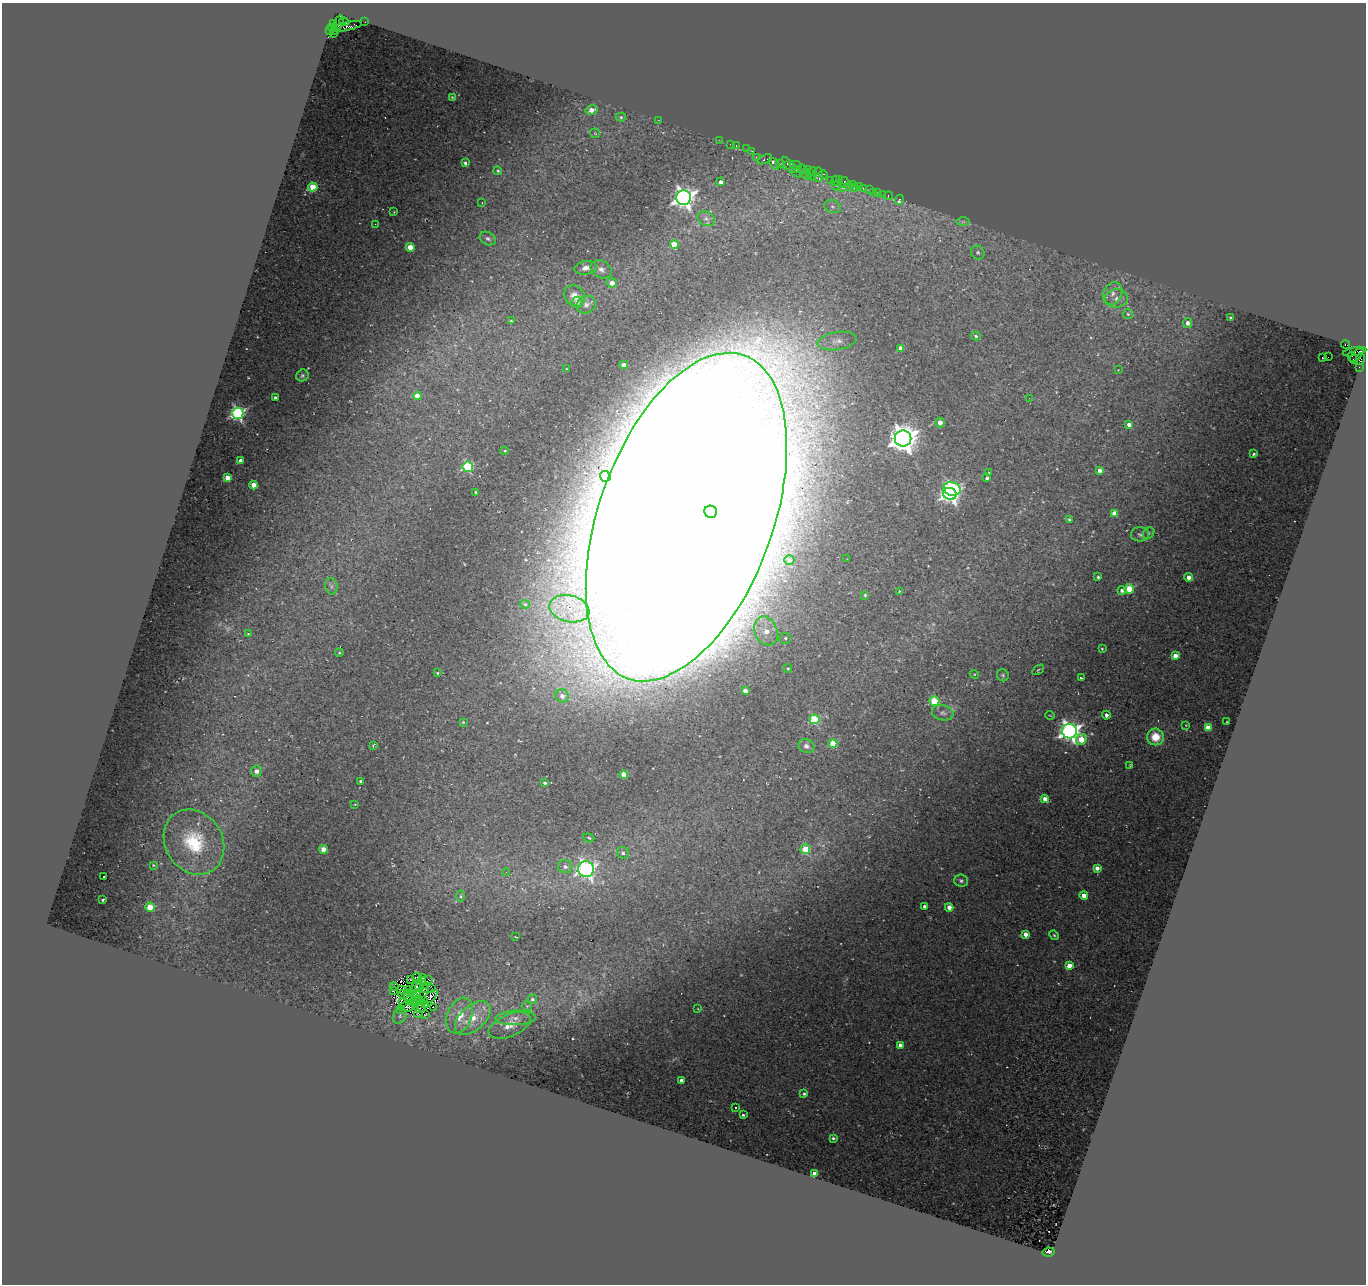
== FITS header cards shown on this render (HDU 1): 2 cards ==
NAXIS1  =                 1364
NAXIS2  =                 1282

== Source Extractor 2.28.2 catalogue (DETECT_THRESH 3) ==
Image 1364 x 1282 px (HDU 1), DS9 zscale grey, 1 PNG px = 1 image px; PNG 1368 x 1286 px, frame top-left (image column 1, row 1282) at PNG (2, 3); each listed source drawn as its Kron ellipse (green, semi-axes under 4 px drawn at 4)
Background 0.087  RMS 0.027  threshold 0.081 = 3 sigma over >= 5 px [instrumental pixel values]
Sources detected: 242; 6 with non-positive FLUX_AUTO (blend fragments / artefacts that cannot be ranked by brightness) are neither listed nor drawn; the other 236 listed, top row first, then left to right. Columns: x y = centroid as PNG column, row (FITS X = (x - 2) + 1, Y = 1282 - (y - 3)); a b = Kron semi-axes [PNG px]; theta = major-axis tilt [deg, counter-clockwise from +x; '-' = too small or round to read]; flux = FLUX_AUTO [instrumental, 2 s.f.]
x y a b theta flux
344 22 5 3 - 7.2
365 22 3 2 - 2.1
339 23 8 3 75 28
333 24 3 2 - 7.1
346 27 16 4 12 62
332 28 3 3 - 8.3
330 31 4 2 - 14
336 31 3 3 - 110
333 34 3 2 - 35
452 97 3 2 - 1.2
592 110 6 4 14 13
621 117 5 4 - 2.5
658 120 2 2 - 8.2
595 133 5 4 - 2
719 140 2 2 - 4.7
730 144 2 2 - 3.3
736 145 3 2 - 4.3
747 149 2 2 - 4
752 151 3 2 - 4.5
756 157 3 3 - 2.8
765 159 8 3 23 32
465 163 4 3 - 3.6
774 164 6 3 -55 25
780 164 4 2 - 8
796 165 6 3 -10 48
786 166 3 2 - 29
791 167 13 4 -49 52
803 168 2 2 - 2.4
807 169 3 2 - 64
796 170 3 2 - 7.2
498 171 4 4 - 2.5
809 173 3 2 - 8
812 174 7 3 85 4.4
823 174 4 3 - 14
818 175 7 4 85 41
807 176 5 3 - 42
830 180 2 2 - 13
840 180 4 3 - 7.3
835 181 5 3 - 23
721 182 4 4 - 6.4
845 182 5 3 - 30
852 184 2 2 - 10
836 186 4 3 - 60
849 186 3 2 - 9.9
859 186 3 3 - 26
313 187 5 4 - 59
854 187 3 2 - 8.7
842 188 3 3 - 43
863 188 3 2 - 8.5
869 189 3 3 - 8
878 192 3 2 - 20
873 193 2 2 - 16
883 194 3 2 - 2.4
888 196 4 3 - 15
684 198 7 7 - 1200
899 200 5 3 - 14
482 203 3 2 - 1.1
832 206 8 6 -19 5.7
394 212 2 2 - 1.3
706 219 9 7 -31 7.9
963 222 7 4 0 3.2
375 224 2 2 - 6
488 239 8 6 -30 5.2
674 244 4 4 - 45
410 247 4 4 - 25
978 253 7 6 - 4.3
586 268 11 6 9 11
601 269 11 8 -27 10
612 283 5 4 - 19
1113 294 12 9 64 16
575 296 11 9 -46 18
1117 298 11 9 7 14
577 302 5 5 - 7.5
586 305 10 8 32 9.2
1128 314 5 5 - 4
1230 318 3 2 - 1.9
511 321 3 3 - 2.1
1188 323 5 4 - 8
976 336 5 4 - 3.6
837 341 19 9 9 18
1345 345 4 3 - 55
900 348 4 4 - 14
1355 352 12 4 11 23
1357 355 8 3 43 71
1328 357 2 2 - 340
1322 358 3 2 - 14
1353 358 6 2 -69 3.3
1360 359 6 3 83 5.5
624 365 4 3 - 9.7
1359 367 2 2 - 2.5
567 369 2 2 - 1.2
1118 370 2 2 - 1.1
302 376 6 5 - 3.7
417 396 4 4 - 22
275 397 3 3 - 2.4
1029 398 2 2 - 0.99
238 413 5 5 - 400
940 422 5 4 - 9.8
1129 424 4 4 - 12
903 438 8 8 - 2700
505 451 4 3 - 2.2
1254 454 3 3 - 2.6
241 461 4 3 - 12
468 467 5 5 - 190
1100 470 4 4 - 10
989 473 3 3 - 1.8
605 476 5 5 - 12
228 478 4 4 - 33
987 478 3 3 - 3.8
254 485 4 4 - 27
952 489 9 6 -16 240
475 492 3 2 - 1.7
950 494 7 6 - 710
711 512 6 6 - 750
1114 513 4 4 - 22
686 517 172 87 70 30000
1069 520 3 3 - 4.4
1149 533 6 5 - 2.4
1140 534 9 7 -1 4.9
847 559 3 3 - 1.6
789 560 5 4 - 3.3
1098 577 3 3 - 3
1189 577 4 4 - 13
331 586 8 6 -78 5.2
1129 589 4 4 - 78
1122 590 4 4 - 7.2
899 591 3 3 - 1.7
865 595 3 3 - 2.1
525 604 5 4 - 2.5
569 609 20 13 -13 52
766 631 15 11 -66 35
248 634 4 4 - 2.1
785 638 6 5 - 4.9
1102 649 4 3 - 1.8
339 653 4 4 - 1.9
1175 655 4 4 - 15
788 668 4 4 - 1.9
1038 670 6 3 36 2.2
437 673 3 2 - 2.1
974 674 5 3 - 1.6
1003 675 6 6 - 3.5
1081 678 3 3 - 2.5
745 691 4 4 - 12
562 696 7 6 - 12
934 701 5 5 - 96
943 713 11 7 -11 7.5
1050 715 4 3 - 1.4
1106 715 4 4 - 6.2
814 719 5 5 - 120
463 722 4 4 - 1.9
1227 722 2 2 - 1.2
1186 725 4 2 - 1.1
1208 728 4 4 - 42
1069 731 7 7 - 1100
1155 737 8 8 - 45
1081 739 6 5 - 49
833 744 4 4 - 61
373 745 3 2 - 1.7
806 746 8 6 -26 6.6
1130 765 3 3 - 1.5
256 771 5 5 - 12
624 774 4 4 - 42
361 781 3 3 - 4.6
545 783 3 3 - 3
1045 799 4 4 - 16
355 804 3 2 - 1.1
589 838 6 4 -19 3.1
194 842 34 28 -57 130
324 849 4 4 - 27
805 849 5 5 - 79
623 853 6 5 - 5.6
153 865 4 3 - 2
565 867 7 6 - 8.2
1097 868 4 3 - 13
586 869 8 8 - 640
506 872 4 4 - 2.2
104 877 2 2 - 2.1
961 881 7 6 - 4.5
1084 895 4 4 - 18
461 896 5 3 - 2.6
103 900 3 3 - 2.4
925 906 3 3 - 5.2
150 907 4 4 - 51
949 907 4 4 - 15
1025 934 4 4 - 16
1054 935 5 4 - 2.6
516 937 3 2 - 1.4
1069 965 4 4 - 24
417 977 5 3 - 1.2
423 977 3 3 - 1.5
410 979 2 2 - 0.77
429 979 3 2 - 2.8
423 980 4 2 - 0.12
423 985 3 2 - 1
394 987 5 2 - 3.3
415 987 8 3 52 2.8
420 987 5 3 - 1
409 989 3 2 - 2
424 989 3 2 - 2.4
432 989 3 2 - 0.58
401 990 5 2 - 1.4
393 991 3 2 - 2
403 994 5 2 - 2.7
417 994 4 3 - 2.8
409 995 5 3 - 0.9
430 997 9 4 44 4.7
416 998 3 2 - 2.6
532 999 4 4 - 3.9
409 1000 4 2 - 1.5
419 1000 3 2 - 1.7
424 1000 3 2 - 1.1
402 1002 2 2 - 0.24
413 1002 4 2 - 2
416 1004 2 2 - 0.84
425 1005 4 2 - 2.4
407 1006 7 5 9 0.051
527 1006 5 5 - 2.5
433 1007 2 2 - 0.7
420 1008 5 4 - 2.9
400 1009 3 2 - 2.5
698 1009 3 2 - 1.1
418 1014 4 2 - 0.99
425 1015 3 2 - 1.1
400 1016 8 6 64 6
460 1016 18 12 69 37
473 1018 21 12 42 40
516 1018 20 7 2 15
510 1025 22 11 23 24
900 1045 3 3 - 7.5
681 1080 3 3 - 6.2
804 1094 4 4 - 4.3
735 1108 3 3 - 6.9
743 1115 3 3 - 3
833 1138 3 3 - 3.5
814 1174 4 4 - 30
1049 1252 6 4 11 240
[6 non-positive-flux detections neither listed nor drawn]